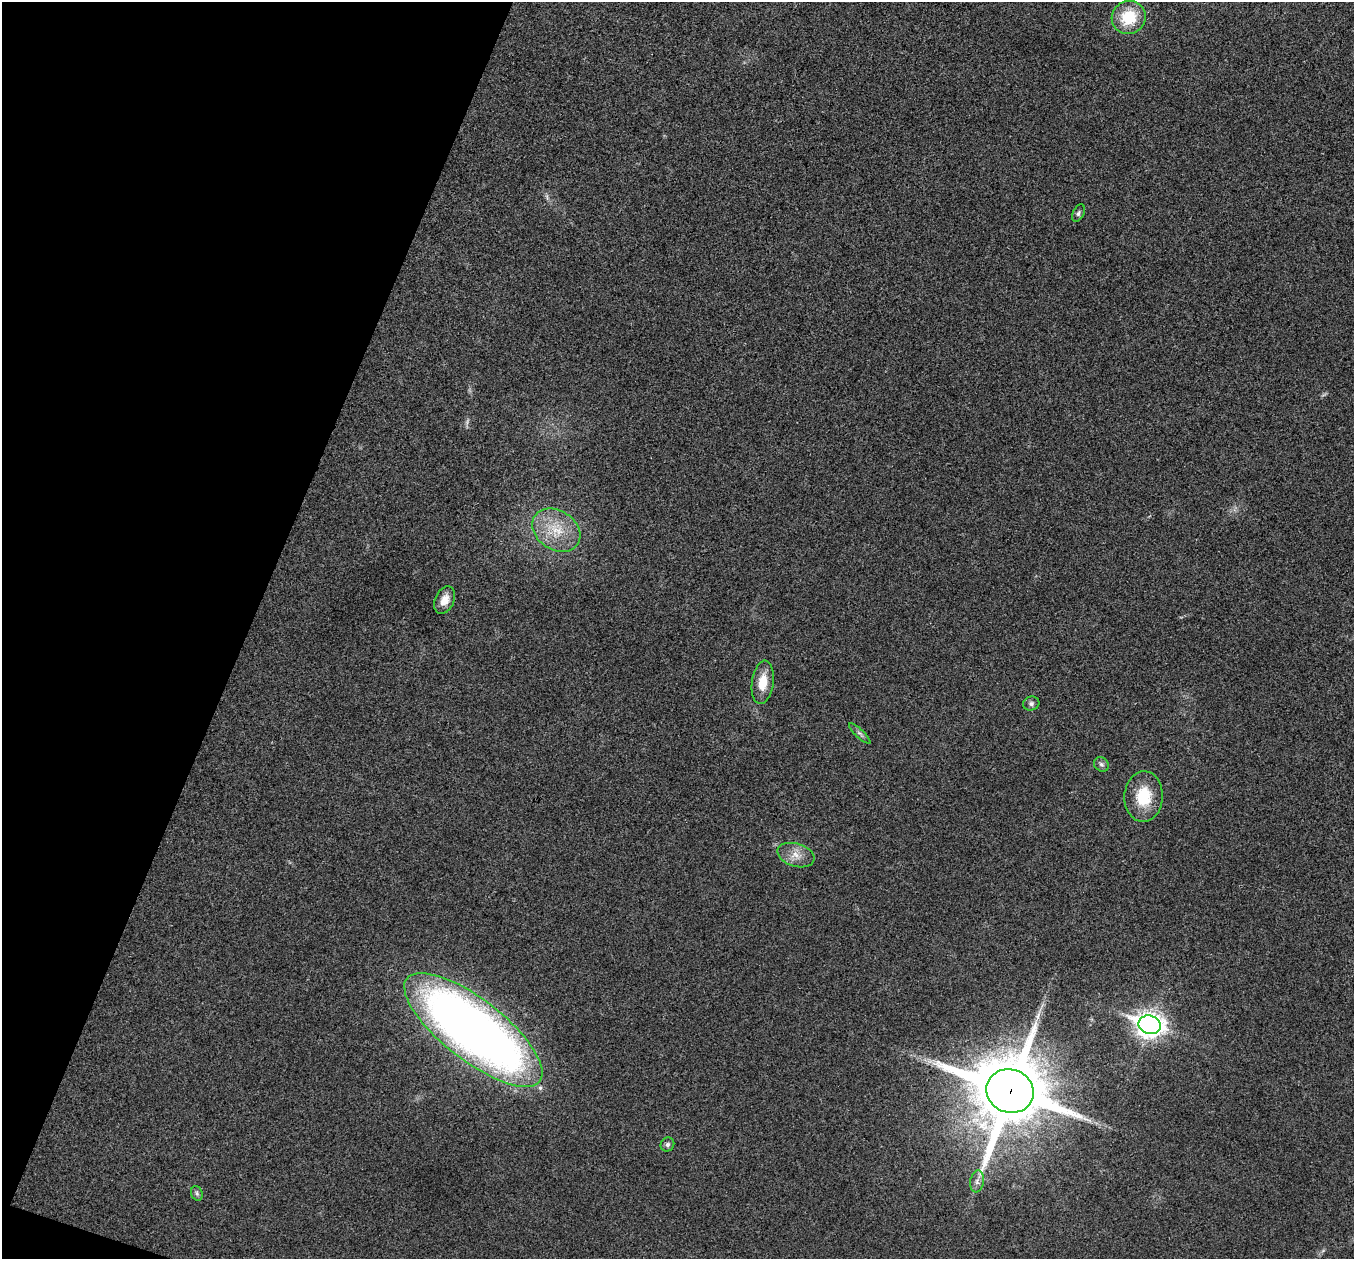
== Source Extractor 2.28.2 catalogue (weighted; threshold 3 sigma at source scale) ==
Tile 9 of 4 x 4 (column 1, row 3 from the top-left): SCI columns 3-1354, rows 1394-2650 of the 5417 x 5431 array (HDU 1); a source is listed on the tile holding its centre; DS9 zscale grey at full resolution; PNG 1356 x 1261 px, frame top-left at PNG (2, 2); each listed source drawn as its Kron ellipse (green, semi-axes under 4 px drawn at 4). Shown black and unused: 19% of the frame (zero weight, under 3 of 4 exposures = <1% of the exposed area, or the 3 px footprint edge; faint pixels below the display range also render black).
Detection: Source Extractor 2.28.2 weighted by HDU 2 'WHT'; one run over the whole footprint, this tile lists its part. Background 0.0223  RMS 0.0052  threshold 0.0234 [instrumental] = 3 sigma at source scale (4.5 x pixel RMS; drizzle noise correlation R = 1.50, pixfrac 1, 0.05/0.05 arcsec/px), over >= 5 px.
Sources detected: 16; all 16 listed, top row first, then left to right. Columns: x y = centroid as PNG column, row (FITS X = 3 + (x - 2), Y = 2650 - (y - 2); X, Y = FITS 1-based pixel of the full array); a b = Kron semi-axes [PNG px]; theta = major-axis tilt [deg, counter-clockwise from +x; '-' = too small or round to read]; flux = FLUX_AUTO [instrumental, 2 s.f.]
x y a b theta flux
1129 17 17 16 - 19
1078 213 9 5 64 1.3
556 530 26 19 -33 17
445 600 14 9 65 5.4
763 682 22 10 82 9.4
1031 703 8 7 - 1.6
860 734 14 4 -43 1.5
1101 764 8 6 -41 1.5
1144 797 25 19 88 18
796 855 19 11 -17 6.3
1150 1025 11 9 -18 480
473 1030 84 30 -38 500
1010 1091 24 21 -18 5200
667 1144 7 6 - 1.4
977 1181 11 7 81 2.3
197 1193 7 5 -69 1.1
Overlapping masked pixels (flux is a lower limit): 1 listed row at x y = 1010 1091